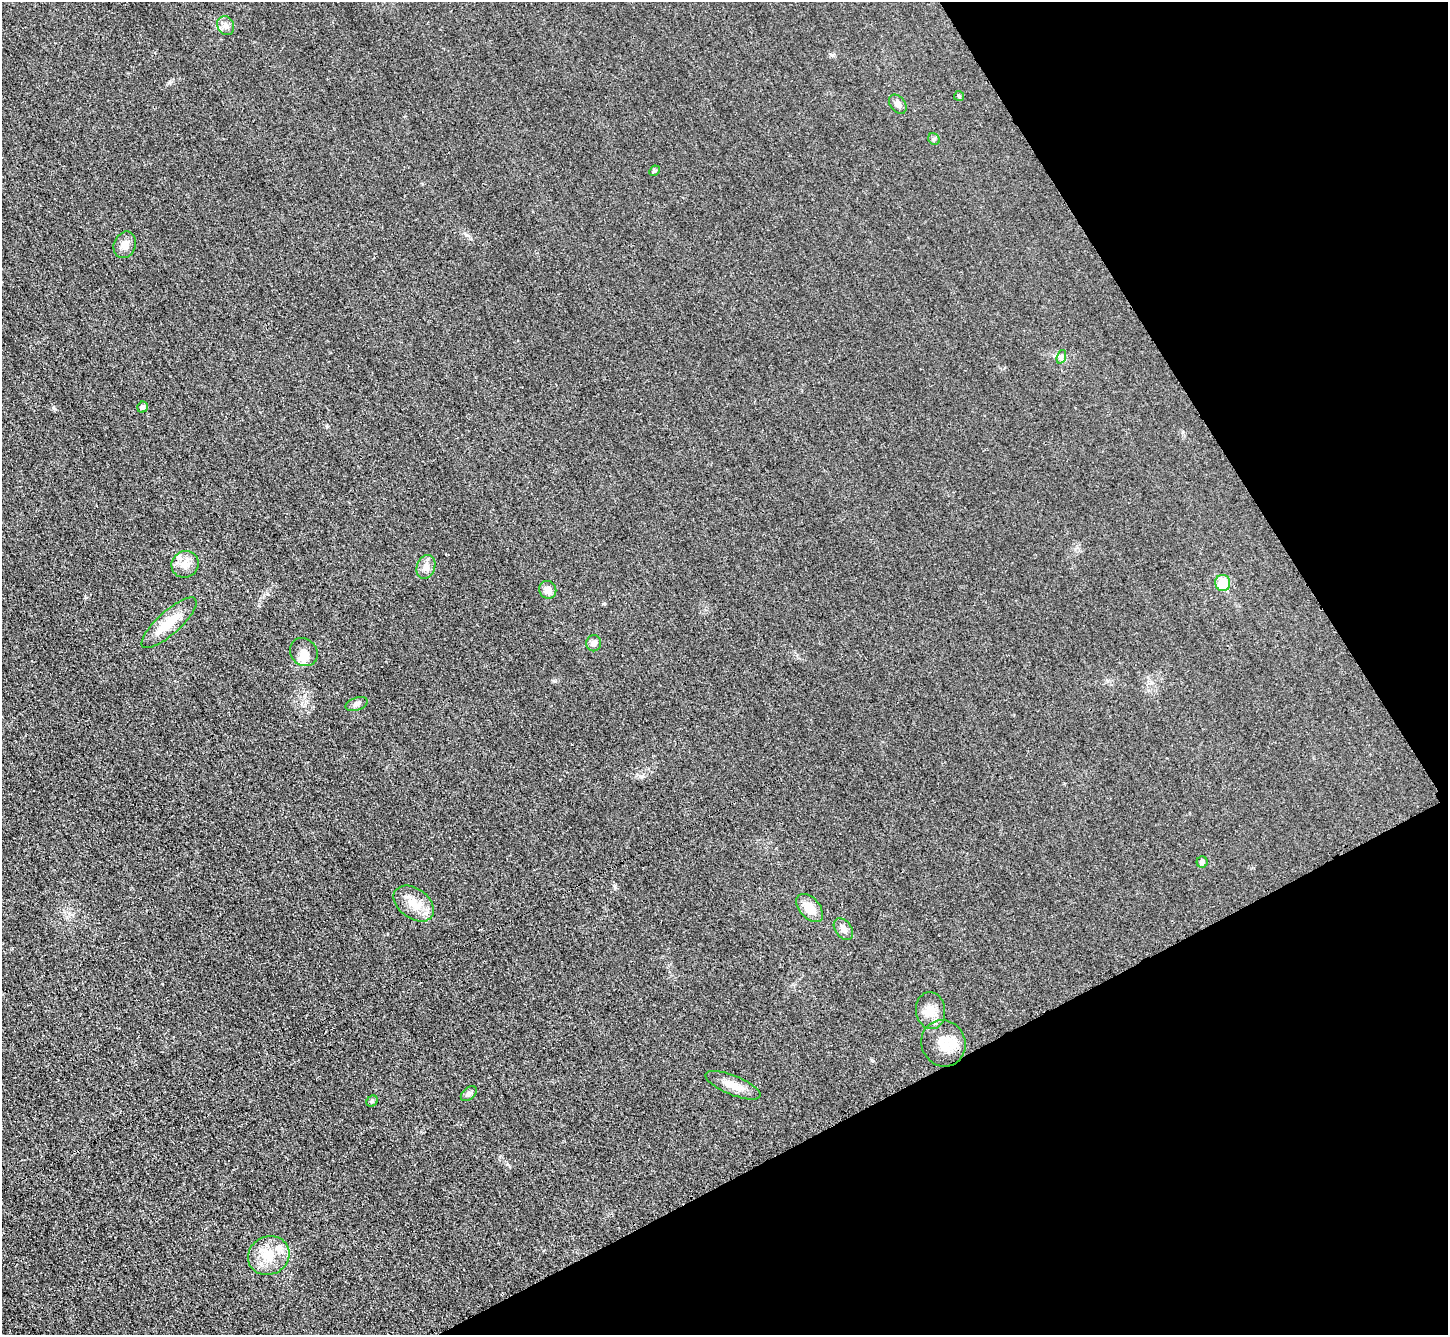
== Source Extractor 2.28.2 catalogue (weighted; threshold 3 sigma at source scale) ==
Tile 12 of 4 x 4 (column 4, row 3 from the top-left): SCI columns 4358-5803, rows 1642-2974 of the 5823 x 5815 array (HDU 1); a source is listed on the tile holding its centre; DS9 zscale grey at full resolution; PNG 1450 x 1337 px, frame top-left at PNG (2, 2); each listed source drawn as its Kron ellipse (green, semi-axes under 4 px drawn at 4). Shown black and unused: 25% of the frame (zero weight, under 3 of 4 exposures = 2% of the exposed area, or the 3 px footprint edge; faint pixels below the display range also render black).
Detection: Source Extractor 2.28.2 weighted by HDU 2 'WHT'; one run over the whole footprint, this tile lists its part. Background 0.0191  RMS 0.0044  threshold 0.0197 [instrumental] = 3 sigma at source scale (4.5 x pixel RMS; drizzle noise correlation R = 1.50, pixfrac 1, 0.05/0.05 arcsec/px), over >= 5 px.
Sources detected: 27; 1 inside a brighter listed object's ellipse — not listed separately; the other 26 listed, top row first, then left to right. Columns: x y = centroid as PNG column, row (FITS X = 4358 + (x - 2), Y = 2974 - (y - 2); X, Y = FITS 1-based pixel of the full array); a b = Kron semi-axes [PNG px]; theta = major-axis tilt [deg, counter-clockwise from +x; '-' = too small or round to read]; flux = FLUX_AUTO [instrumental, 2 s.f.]
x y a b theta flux
226 26 10 8 -62 2.2
959 96 5 5 - 0.6
898 104 11 7 -53 2
934 139 6 5 - 0.74
654 171 6 4 44 0.64
125 245 13 11 67 3.7
1061 357 7 4 72 0.97
143 407 5 5 - 1.5
185 564 14 13 - 4.6
426 567 12 9 69 2.8
1223 583 8 7 - 13
548 590 9 8 - 3.3
169 623 35 11 42 11
594 643 8 7 - 1.6
304 652 15 13 -49 4.3
357 704 11 6 18 1.5
1202 862 5 5 - 1.3
414 904 22 15 -37 7.7
810 908 16 10 -48 7
843 929 12 8 -53 2.3
931 1011 18 14 -83 6.2
943 1043 23 22 - 10
733 1085 29 9 -22 5.6
469 1094 9 6 40 1.3
372 1101 6 5 - 0.71
269 1256 21 19 27 11
Unlisted compact peaks at least as high as the median listed source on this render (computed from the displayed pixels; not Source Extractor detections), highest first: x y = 832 55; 615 887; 54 408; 642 776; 169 83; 466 235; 327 426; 1183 432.